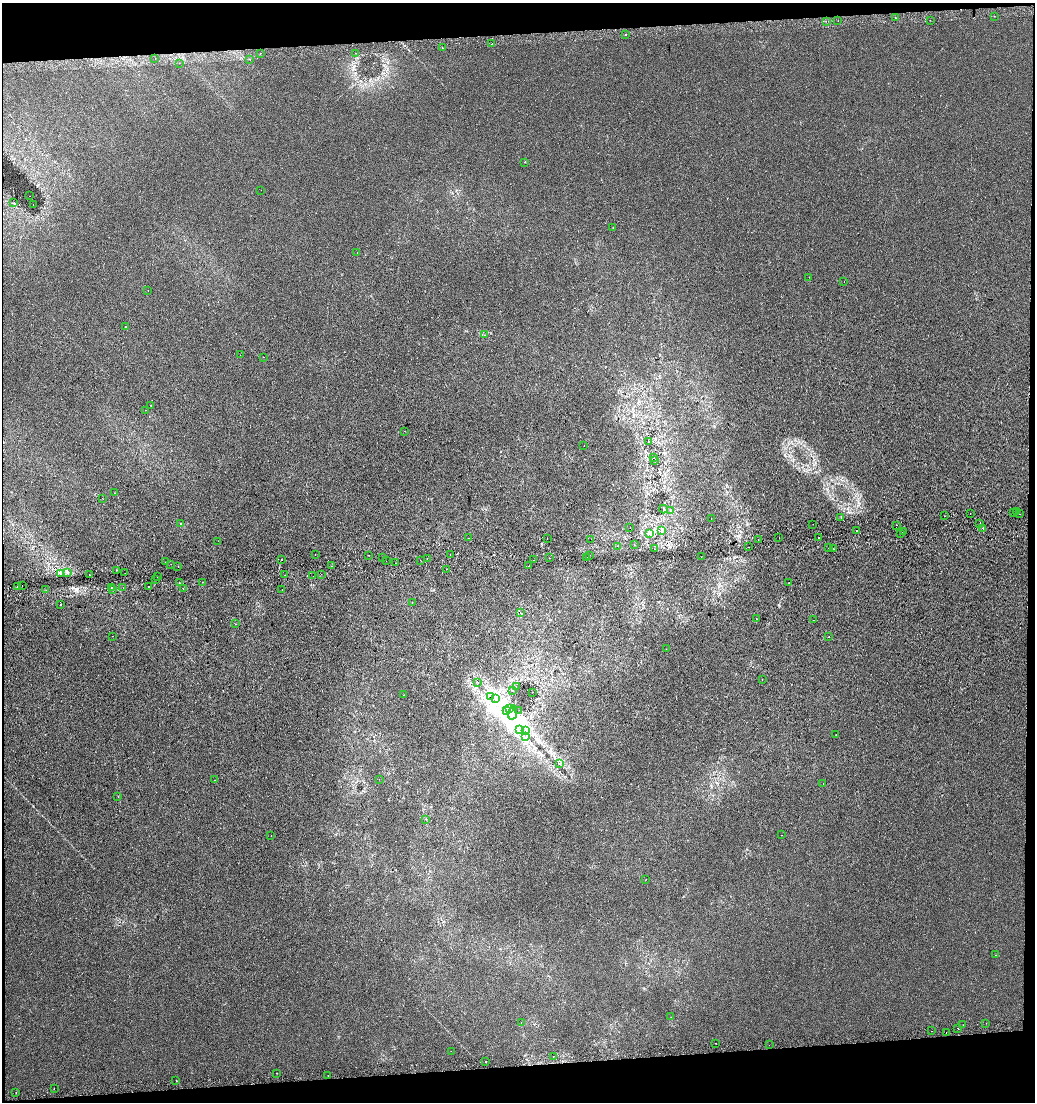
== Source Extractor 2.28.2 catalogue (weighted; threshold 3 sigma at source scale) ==
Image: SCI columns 1-4131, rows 41-4437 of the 4131 x 4478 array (HDU 1 of 3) = the unmasked area's bounding box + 8 px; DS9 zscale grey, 4 x 4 block average (1 PNG px = mean of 4 x 4 image px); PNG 1037 x 1104 px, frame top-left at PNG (2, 3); each listed source drawn as its Kron ellipse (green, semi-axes under 4 px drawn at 4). Shown black and unused: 7% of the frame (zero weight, under 2 of 3 exposures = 2% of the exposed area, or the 3 px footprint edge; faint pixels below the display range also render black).
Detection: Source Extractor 2.28.2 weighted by HDU 2 'WHT'. Background 5.94e-04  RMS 0.0053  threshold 0.0239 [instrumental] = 3 sigma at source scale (4.5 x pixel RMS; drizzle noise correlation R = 1.50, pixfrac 1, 0.0396/0.0396 arcsec/px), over >= 5 px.
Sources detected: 187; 23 cosmic-ray / hot-pixel residue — neither listed nor drawn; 1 inside a brighter listed object's ellipse — not listed separately; the other 163 listed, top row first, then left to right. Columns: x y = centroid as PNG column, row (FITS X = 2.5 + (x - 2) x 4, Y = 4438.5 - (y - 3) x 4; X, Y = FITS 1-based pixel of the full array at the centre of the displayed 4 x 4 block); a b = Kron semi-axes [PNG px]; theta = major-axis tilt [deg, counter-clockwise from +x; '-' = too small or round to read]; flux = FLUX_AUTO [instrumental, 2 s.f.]
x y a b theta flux
994 16 2 2 - 0.79
895 17 2 2 - 3.8
930 20 2 2 - 2.1
826 21 2 2 - 3.1
838 21 2 2 - 0.57
625 34 2 2 - 2.5
492 44 2 2 - 2.3
442 48 2 2 - 5.4
260 53 2 2 - 22
355 53 2 2 - 1.5
155 58 2 2 - 0.76
250 59 2 2 - 1.8
179 63 2 2 - 0.68
524 162 2 2 - 1.5
261 190 2 2 - 0.66
30 196 2 2 - 0.55
14 203 2 2 - 1.5
33 205 2 2 - 1.4
613 227 2 2 - 1.6
357 252 2 2 - 2.9
809 277 2 2 - 1.1
844 282 2 2 - 0.65
148 291 2 2 - 0.57
125 326 2 2 - 3.3
485 335 2 2 - 0.63
240 355 2 2 - 0.59
263 357 2 2 - 5.5
151 405 2 2 - 1.4
145 410 2 2 - 0.71
404 431 2 2 - 1.5
648 442 2 2 - 1.6
584 446 2 2 - 0.59
653 458 2 2 - 1
655 461 2 2 - 0.86
114 493 2 2 - 5.5
103 499 2 2 - 0.86
663 509 4 2 - 1.6
671 510 2 2 - 1.6
1017 512 2 2 - 0.66
970 513 2 2 - 5.1
1013 513 2 2 - 4.6
1020 514 2 2 - 3
945 516 2 2 - 0.69
841 517 2 2 - 1.1
711 519 2 2 - 0.98
181 523 2 2 - 3.8
980 523 2 2 - 5.3
813 524 2 2 - 3.1
896 525 2 2 - 0.58
630 528 2 2 - 2.9
983 528 2 2 - 2.9
661 530 3 2 - 2.7
856 531 2 2 - 27
903 532 2 2 - 4.6
650 533 2 2 - 1.2
900 533 2 2 - 6.6
468 538 2 2 - 0.62
779 538 2 2 - 1.2
819 538 2 2 - 27
547 539 2 2 - 0.9
591 539 2 2 - 0.71
758 539 2 2 - 1.6
218 541 2 2 - 0.7
634 545 2 2 - 2.4
617 546 2 2 - 2.8
749 547 2 2 - 4.9
829 548 2 2 - 0.89
654 549 2 2 - 0.85
833 549 2 2 - 0.89
315 554 2 2 - 1.9
369 555 2 2 - 2.2
450 555 2 2 - 0.8
590 555 2 2 - 1.2
382 557 2 2 - 1.4
587 557 2 2 - 1.2
701 557 2 2 - 0.64
427 558 2 2 - 1.3
549 558 2 2 - 0.68
281 560 2 2 - 1.6
420 560 2 2 - 1.5
534 560 2 2 - 3.4
386 561 2 2 - 0.74
165 562 2 2 - 0.52
395 563 2 2 - 3.4
171 564 2 2 - 1.3
178 566 2 2 - 0.8
331 566 2 2 - 1.3
529 566 2 2 - 1.1
447 569 2 2 - 1
116 570 2 2 - 2.9
68 572 2 2 - 1.4
60 573 2 2 - 1.7
125 573 2 2 - 0.62
321 574 2 2 - 2.4
89 575 2 2 - 6.5
285 575 2 2 - 0.61
313 576 2 2 - 0.67
157 577 2 2 - 1.2
155 580 2 2 - 1.1
203 582 2 2 - 3.6
789 582 2 2 - 0.74
180 583 2 2 - 2.4
22 586 2 2 - 1.1
17 587 2 2 - 3.9
112 587 2 2 - 3.3
149 587 2 2 - 3.7
123 588 2 2 - 2.1
183 589 2 2 - 1.5
46 590 2 2 - 0.45
112 590 2 2 - 2.7
282 590 2 2 - 2.2
412 602 2 2 - 5.9
61 605 2 2 - 10
520 613 2 2 - 0.51
756 619 2 2 - 1.4
814 620 2 2 - 1.6
235 624 2 2 - 0.57
112 636 2 2 - 1.7
829 637 2 2 - 2.9
666 649 2 2 - 0.56
762 680 2 2 - 4
478 682 2 2 - 0.57
516 686 2 2 - 0.34
512 691 2 2 - 0.66
532 692 2 2 - 0.74
404 695 2 2 - 0.94
491 697 3 2 - 2.2
496 698 3 2 - 2.3
509 708 3 2 - 4.3
506 710 3 2 - 1.5
519 710 2 2 - 0.45
513 713 7 3 78 10
520 729 2 2 - 1
526 731 3 2 - 3.7
836 734 2 2 - 1.4
526 737 2 2 - 0.81
560 764 2 2 - 1.1
379 779 2 2 - 3
215 780 2 2 - 2.1
823 783 2 2 - 0.6
118 797 2 2 - 0.71
426 819 2 2 - 0.83
782 835 2 2 - 2
271 836 2 2 - 0.92
646 879 2 2 - 0.62
996 955 2 2 - 3.9
671 1017 2 2 - 0.98
521 1022 2 2 - 3
986 1023 2 2 - 1.4
963 1025 2 2 - 2.1
957 1028 2 2 - 2.1
932 1031 2 2 - 4.3
946 1032 2 2 - 2.3
716 1043 2 2 - 1.2
769 1045 2 2 - 0.43
451 1051 2 2 - 0.71
553 1056 2 2 - 0.86
486 1061 2 2 - 1.8
276 1073 2 2 - 1.9
328 1076 2 2 - 0.94
176 1080 2 2 - 4.6
54 1089 2 2 - 0.74
16 1092 2 2 - 1.4
Overlapping masked pixels (flux is a lower limit): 1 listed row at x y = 491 697
Diffuse or blended objects may show on this block-average render without a row.